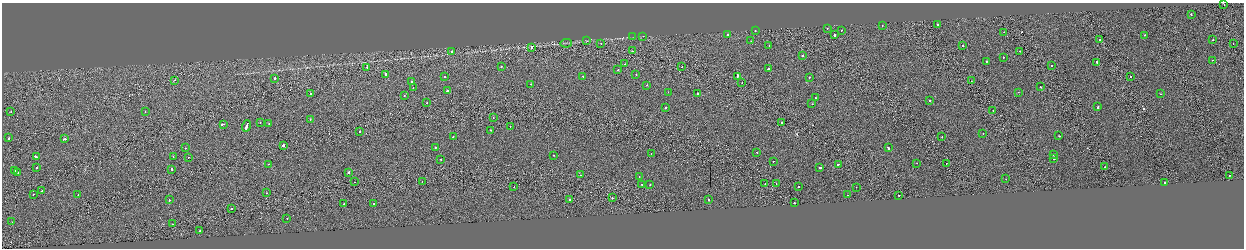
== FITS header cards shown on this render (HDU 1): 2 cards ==
NAXIS1  =                 2484
NAXIS2  =                  492

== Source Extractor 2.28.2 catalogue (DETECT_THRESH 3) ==
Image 2484 x 492 px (HDU 1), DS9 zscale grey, zoomed out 1/2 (1 PNG px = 2 x 2 image px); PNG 1246 x 250 px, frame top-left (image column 1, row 491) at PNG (2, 3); each listed source drawn as its Kron ellipse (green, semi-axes under 4 px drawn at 4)
Background -8.02e-04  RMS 0.063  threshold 0.189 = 3 sigma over >= 5 px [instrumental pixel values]
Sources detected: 155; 12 cannot appear on this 1/2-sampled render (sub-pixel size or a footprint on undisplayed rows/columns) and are neither listed nor drawn; the other 143 listed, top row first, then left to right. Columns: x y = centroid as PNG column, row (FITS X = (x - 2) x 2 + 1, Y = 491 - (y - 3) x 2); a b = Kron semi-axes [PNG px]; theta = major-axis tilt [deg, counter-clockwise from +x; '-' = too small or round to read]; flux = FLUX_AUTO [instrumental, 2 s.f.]
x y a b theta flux
1224 5 2 1 - 14
1191 15 2 2 - 160
937 25 2 2 - 97
882 26 2 1 - 28
827 28 2 2 - 22
755 30 2 2 - 41
842 30 2 1 - 26
1004 32 2 1 - 16
728 35 2 2 - 51
834 35 2 2 - 160
1144 35 2 2 - 27
643 36 2 2 - 8.2
633 37 3 2 - 4.8
1100 40 2 1 - 29
1213 40 2 2 - 190
587 41 3 2 - 7.1
751 41 2 2 - 28
566 43 6 2 9 13
601 43 2 2 - 27
1233 44 2 1 - 20
769 45 2 2 - 53
963 46 2 2 - 60
532 47 2 2 - 72
632 51 2 1 - 24
1020 51 2 2 - 30
451 52 2 2 - 290
803 56 2 2 - 67
1003 57 2 2 - 45
1212 60 2 1 - 22
987 61 2 2 - 81
1097 62 2 2 - 190
625 64 2 1 - 21
501 66 2 2 - 45
1052 66 2 1 - 19
367 67 2 1 - 26
682 67 2 1 - 30
768 68 2 2 - 120
618 70 2 1 - 68
385 74 2 2 - 320
636 74 2 1 - 35
445 76 2 2 - 33
583 76 2 2 - 44
737 76 4 2 - 160
1130 76 2 1 - 18
809 77 2 2 - 45
275 78 2 2 - 210
174 80 2 1 - 28
971 81 2 1 - 26
412 82 2 2 - 83
742 83 2 1 - 57
531 84 2 2 - 30
647 85 2 2 - 47
1040 87 2 2 - 39
413 88 2 2 - 67
447 91 2 2 - 63
668 92 2 2 - 17
1018 92 2 2 - 23
310 94 2 2 - 76
698 94 2 2 - 110
1160 94 2 1 - 33
404 96 2 2 - 63
816 98 2 2 - 60
929 101 2 2 - 53
427 103 2 2 - 23
812 104 2 2 - 29
1098 106 3 2 - 83
665 108 2 2 - 87
993 110 2 2 - 28
11 111 2 1 - 38
145 111 2 2 - 16
493 118 2 2 - 32
310 119 2 1 - 39
781 122 2 1 - 40
260 123 2 2 - 38
224 124 4 1 - 190
269 124 2 2 - 39
246 126 5 2 - 320
510 126 2 2 - 39
490 130 2 2 - 71
360 131 2 2 - 31
983 133 2 2 - 29
942 136 2 1 - 32
1059 136 2 2 - 59
453 137 2 2 - 36
9 138 2 2 - 160
64 139 3 1 - 190
283 145 2 2 - 140
435 147 2 2 - 130
185 148 2 2 - 36
888 148 2 2 - 110
757 152 2 2 - 48
651 154 2 2 - 15
553 155 2 2 - 34
1053 155 2 2 - 200
173 156 2 2 - 43
36 157 3 2 - 210
188 157 2 2 - 30
441 159 2 2 - 37
1054 159 2 2 - 68
773 161 2 2 - 72
917 163 2 1 - 24
946 163 2 1 - 51
269 164 2 1 - 25
838 164 2 1 - 66
820 167 3 2 - 270
1105 167 2 1 - 39
36 168 2 2 - 46
172 169 2 2 - 69
14 171 2 2 - 120
349 172 2 2 - 100
18 173 2 2 - 23
580 175 2 1 - 60
1229 175 2 1 - 140
639 177 2 2 - 34
1006 179 2 1 - 22
354 182 2 1 - 30
422 182 2 2 - 23
1165 182 2 2 - 190
765 183 2 1 - 24
641 184 2 2 - 66
776 184 2 1 - 51
650 185 2 2 - 49
514 187 2 1 - 31
799 187 2 2 - 75
856 187 2 2 - 37
42 191 2 1 - 35
267 193 2 1 - 39
33 194 2 1 - 39
78 195 2 1 - 23
847 195 2 2 - 28
899 195 2 2 - 63
612 198 2 1 - 240
709 199 2 2 - 26
169 200 2 2 - 54
570 200 2 2 - 77
794 203 2 1 - 120
344 204 2 2 - 84
374 204 2 2 - 37
231 209 2 1 - 68
287 218 2 2 - 28
12 222 2 2 - 37
172 224 2 1 - 21
200 231 2 2 - 72
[12 sub-pixel or undisplayed-footprint detections neither listed nor drawn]